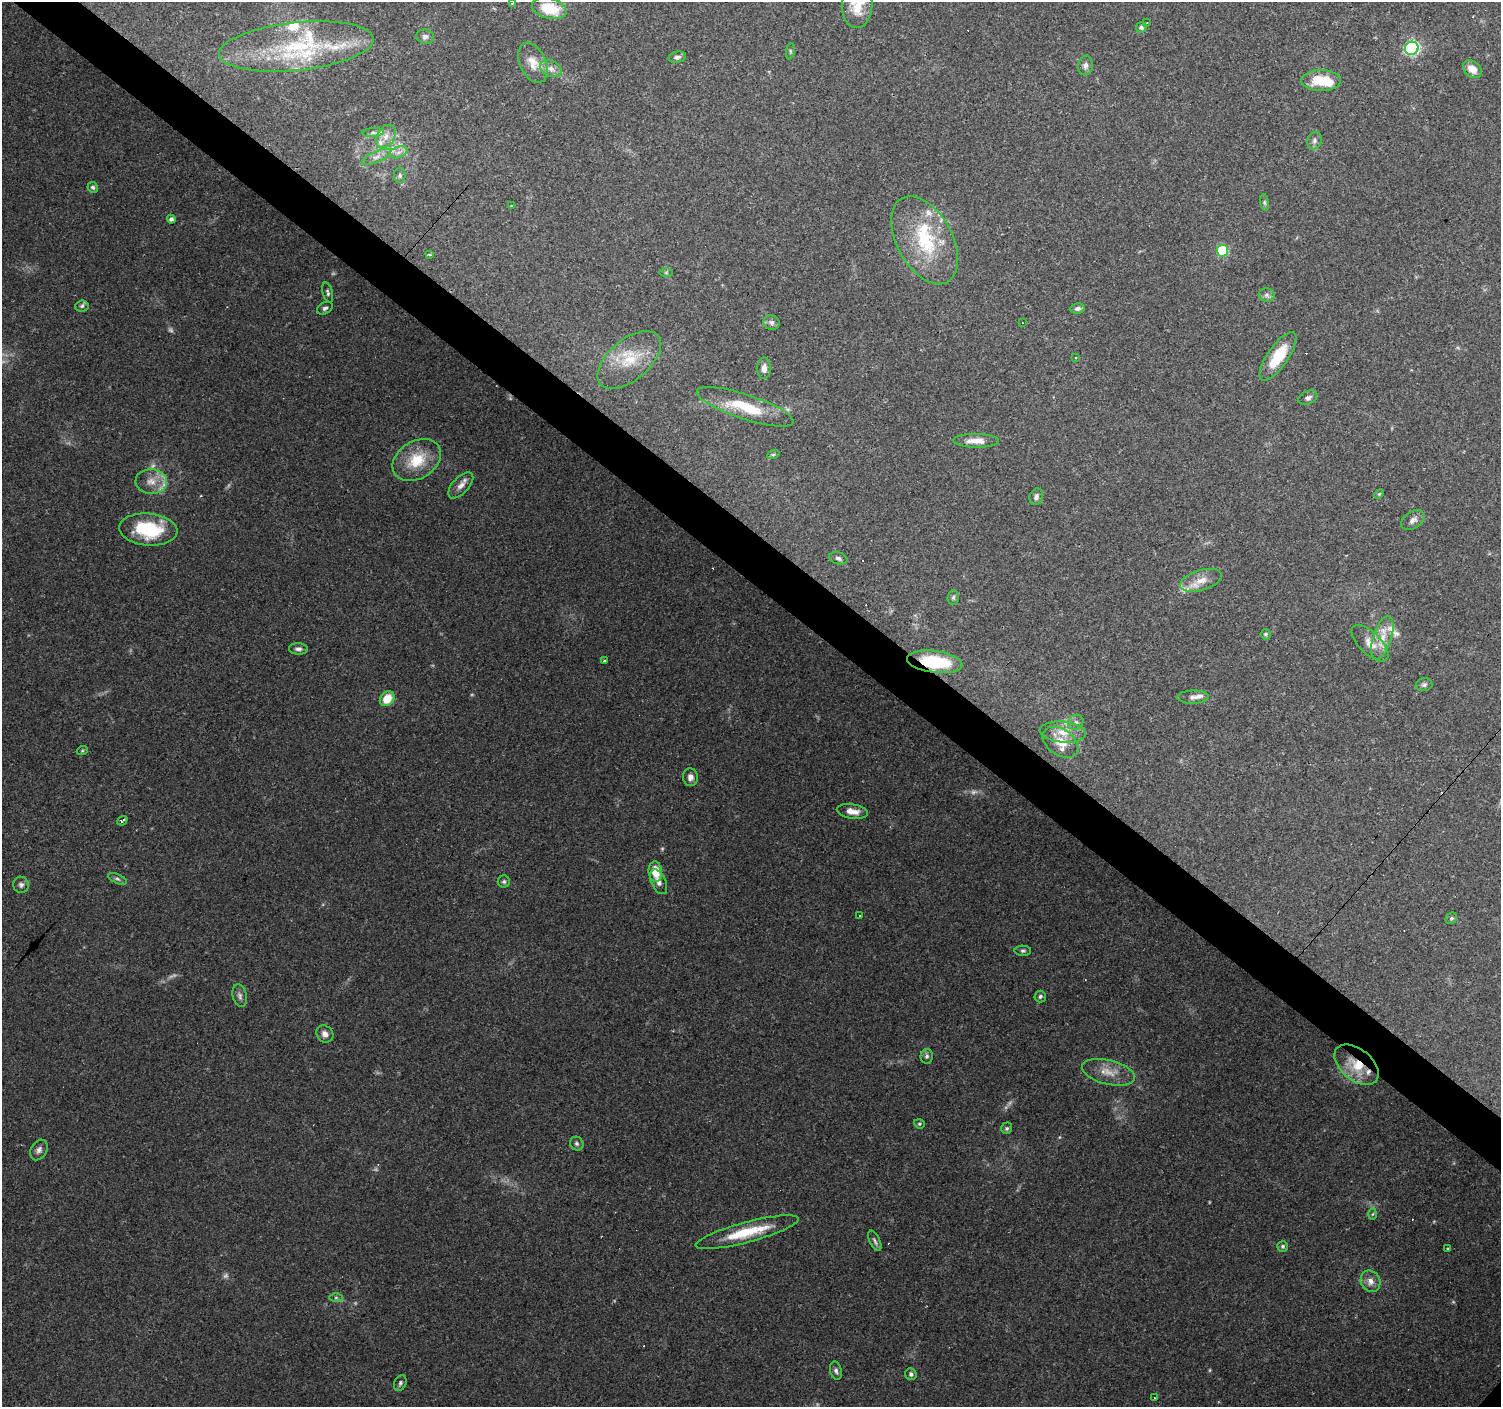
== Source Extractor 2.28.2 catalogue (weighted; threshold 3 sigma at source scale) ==
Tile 11 of 4 x 4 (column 3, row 3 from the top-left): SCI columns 2999-4497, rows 1572-2976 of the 6000 x 6021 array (HDU 1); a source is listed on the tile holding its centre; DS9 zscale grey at full resolution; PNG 1503 x 1409 px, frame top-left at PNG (2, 2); each listed source drawn as its Kron ellipse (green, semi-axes under 4 px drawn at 4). Shown black and unused: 4% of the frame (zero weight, under 3 of 4 exposures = <1% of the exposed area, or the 3 px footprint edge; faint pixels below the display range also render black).
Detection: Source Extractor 2.28.2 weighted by HDU 2 'WHT'; one run over the whole footprint, this tile lists its part. Background 0.0746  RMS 0.0054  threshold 0.0242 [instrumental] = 3 sigma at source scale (4.5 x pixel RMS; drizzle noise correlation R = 1.50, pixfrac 1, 0.0396/0.0396 arcsec/px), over >= 5 px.
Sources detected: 131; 7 too faint to see at this stretch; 9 cosmic-ray / hot-pixel residue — neither listed nor drawn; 16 inside a brighter listed object's ellipse — not listed separately; the other 99 listed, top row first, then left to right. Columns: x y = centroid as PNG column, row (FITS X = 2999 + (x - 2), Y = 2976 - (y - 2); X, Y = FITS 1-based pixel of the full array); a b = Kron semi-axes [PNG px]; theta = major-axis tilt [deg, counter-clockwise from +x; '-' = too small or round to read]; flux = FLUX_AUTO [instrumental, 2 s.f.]
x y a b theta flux
512 3 3 3 - 2.2
857 5 23 15 89 13
549 8 17 10 -15 18
1147 23 3 2 - 0.54
1141 27 5 5 - 1.4
425 36 9 7 -9 2
296 46 77 24 6 60
1412 48 7 6 - 88
790 51 8 4 83 0.91
677 57 9 5 12 1.7
533 63 21 13 -65 8.3
1085 65 10 7 83 2.1
551 69 11 8 -25 3.4
1472 69 10 7 -40 6
1321 81 20 10 -1 16
373 133 11 4 4 1.6
386 136 12 8 61 4.6
1314 141 9 7 69 1.9
398 152 9 5 19 2.6
376 157 15 5 24 3.3
400 175 8 5 90 1.2
93 187 5 5 - 1.4
1265 202 8 4 -81 0.95
511 206 3 2 - 0.72
171 219 4 4 - 1.8
925 240 48 27 -62 40
1222 251 6 5 - 37
429 255 3 3 - 11
666 273 6 4 0 0.72
328 293 10 5 -75 1.3
1267 295 8 6 -2 1.7
82 306 7 5 6 1.2
325 308 8 5 32 1.5
1078 309 7 5 8 1.4
772 322 8 7 - 2
1022 322 2 2 - 0.34
1278 356 28 10 55 18
1076 358 3 2 - 0.36
629 360 38 20 40 20
764 368 11 6 89 3.5
1308 398 10 6 25 1.8
745 407 51 12 -18 23
976 441 23 7 -1 5.7
773 455 6 4 19 0.73
417 460 26 18 31 19
151 481 16 12 -5 6.9
461 485 16 8 47 3.9
1379 494 5 3 - 0.57
1036 497 8 6 71 1.7
1413 520 13 8 34 2.8
148 529 29 16 -5 35
838 558 9 6 -16 1.5
1201 580 21 10 16 6.7
953 597 7 5 87 1.1
1266 634 5 5 - 0.99
1382 638 22 9 72 7.8
1370 643 23 11 -44 6.8
298 649 9 6 -3 1.7
604 661 3 3 - 1
935 662 28 11 -7 33
1424 685 8 6 11 1.4
1193 697 16 6 1 2.9
387 699 8 6 47 10
1076 722 8 7 - 2
1063 732 23 10 -6 9.7
1060 742 20 13 -34 9.6
82 751 5 3 - 0.62
690 777 9 7 -85 2.5
852 811 16 7 -9 4.9
122 821 5 3 - 1.3
655 872 10 7 -83 9.4
117 879 10 4 -23 1.2
504 882 6 6 - 1
659 882 13 7 -65 3
21 885 8 8 - 1.7
860 916 3 3 - 1.2
1451 918 6 5 - 0.96
1023 951 8 5 -1 1.2
240 996 11 7 -75 2.1
1040 996 6 5 - 1.1
325 1034 9 8 - 3.2
927 1056 7 6 - 1.4
1357 1065 25 15 -39 16
1109 1072 27 12 -14 8.4
919 1124 5 4 - 0.76
1007 1128 6 5 - 0.97
577 1144 7 6 - 1.3
39 1150 11 7 60 2.3
1372 1214 5 3 - 0.57
747 1232 53 10 15 22
875 1241 11 5 -64 1.6
1283 1246 5 5 - 1.1
1448 1249 3 2 - 0.48
1370 1281 11 9 -59 4
336 1298 7 4 0 1.1
836 1371 9 6 -76 1.6
911 1374 6 5 - 1.2
400 1383 8 5 64 1.2
1154 1398 3 2 - 0.94
Overlapping masked pixels (flux is a lower limit): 2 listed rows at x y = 935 662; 1357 1065
Isophote crosses this tile's border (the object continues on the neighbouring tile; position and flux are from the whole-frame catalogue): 1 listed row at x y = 857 5